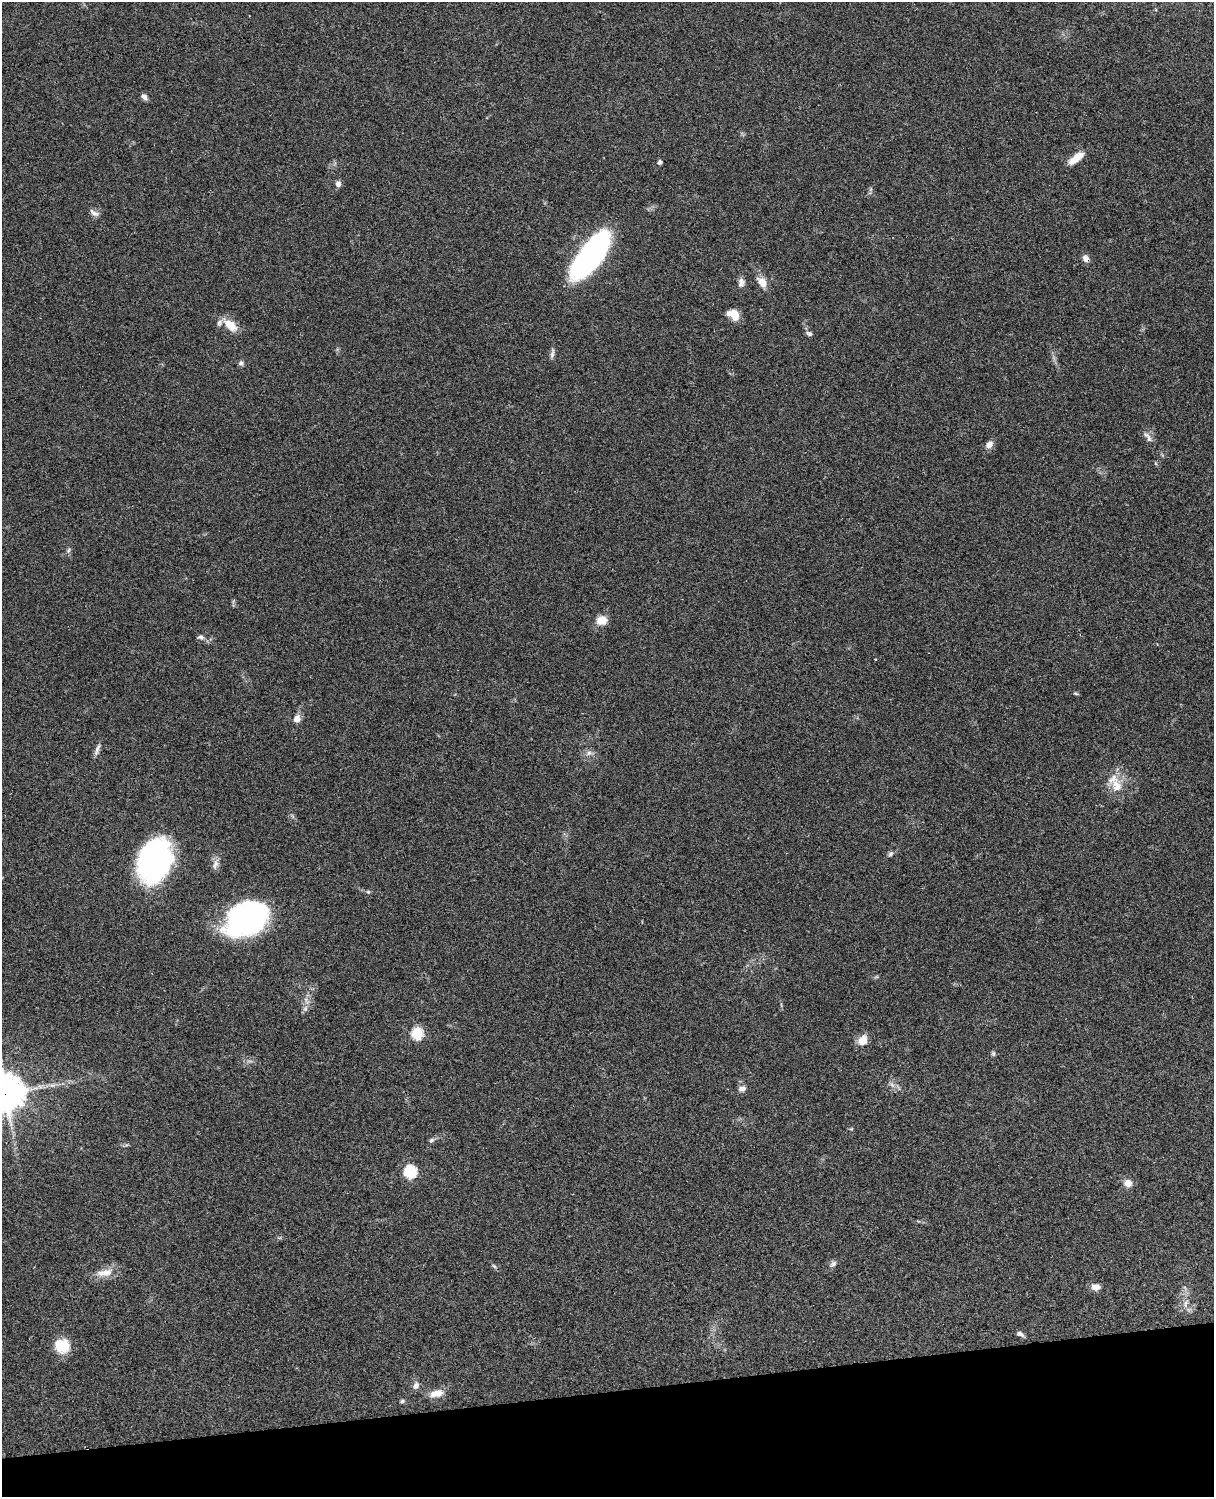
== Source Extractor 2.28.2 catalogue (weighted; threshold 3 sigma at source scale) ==
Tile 10 of 4 x 3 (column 2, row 3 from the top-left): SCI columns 1333-2544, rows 277-1771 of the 5087 x 4926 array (HDU 1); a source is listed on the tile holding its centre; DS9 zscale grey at full resolution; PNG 1216 x 1499 px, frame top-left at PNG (2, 2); no overlay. Shown black and unused: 7% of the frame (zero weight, under 3 of 4 exposures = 6% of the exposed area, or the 3 px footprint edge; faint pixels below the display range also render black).
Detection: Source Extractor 2.28.2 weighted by HDU 2 'WHT'; one run over the whole footprint, this tile lists its part. Background 0.0955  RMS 0.0063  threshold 0.0283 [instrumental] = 3 sigma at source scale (4.5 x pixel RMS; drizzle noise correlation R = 1.50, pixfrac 1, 0.05/0.05 arcsec/px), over >= 5 px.
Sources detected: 53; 1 inside a brighter listed object's ellipse — not listed separately; the other 52 listed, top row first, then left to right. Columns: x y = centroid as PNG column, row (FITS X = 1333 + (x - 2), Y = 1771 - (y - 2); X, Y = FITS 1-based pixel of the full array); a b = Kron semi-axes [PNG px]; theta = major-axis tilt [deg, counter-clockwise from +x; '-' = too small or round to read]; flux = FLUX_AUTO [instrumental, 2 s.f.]
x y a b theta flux
144 97 8 5 -43 2.5
1076 158 19 7 36 8.9
660 162 4 4 - 1.9
338 184 8 6 80 2.5
94 213 15 6 -29 2.8
591 256 53 20 54 130
1086 258 10 7 -42 3.2
762 282 15 10 -51 6.1
741 283 12 8 -88 3.1
735 315 12 8 -64 8.5
230 325 23 11 -41 10
809 333 9 5 -15 1.7
552 353 16 4 81 2
241 363 6 6 - 1.7
1149 438 12 6 -71 2.9
989 444 9 7 39 3.7
68 550 8 5 70 1.3
602 620 12 10 10 7.6
201 637 9 7 -11 2
875 659 3 3 - 0.98
1076 693 7 4 -19 0.84
297 719 10 8 69 4
97 749 18 5 72 2.6
589 753 10 6 16 2.5
1116 786 21 16 -82 12
890 854 7 6 - 1.4
155 861 38 28 70 140
215 864 16 7 73 3.4
368 892 6 4 -1 0.91
247 918 40 28 29 140
305 1009 8 6 55 1.9
417 1034 6 6 - 56
862 1040 13 10 53 7.1
993 1053 7 5 -76 1.1
53 1085 9 6 14 2.4
892 1085 10 5 -54 2.1
742 1089 9 7 17 3
5 1093 13 13 - 1200
851 1129 6 3 18 0.63
432 1140 7 5 33 1.4
410 1172 6 6 - 74
1128 1183 8 8 - 5.4
833 1264 10 7 43 2.1
494 1266 7 4 -44 1
105 1273 27 11 10 7.9
1095 1287 10 8 -6 4.4
1185 1303 10 4 81 2.1
1020 1334 9 5 -22 2.3
62 1346 18 16 -27 14
416 1386 10 8 63 2.9
436 1393 18 9 15 7
402 1401 6 5 - 1
Overlapping masked pixels (flux is a lower limit): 2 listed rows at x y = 1086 258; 5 1093
Isophote crosses this tile's border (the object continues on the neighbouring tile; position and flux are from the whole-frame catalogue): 1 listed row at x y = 5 1093